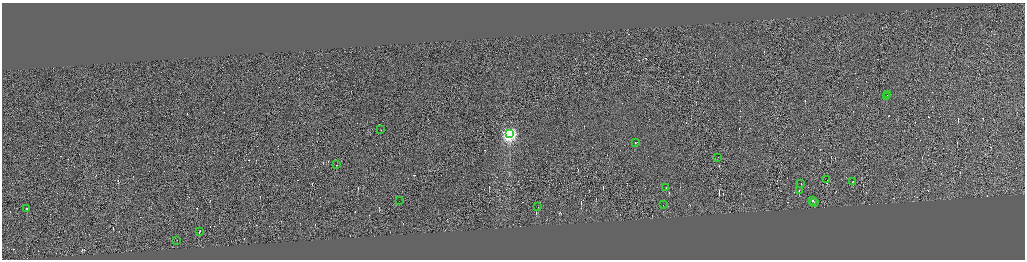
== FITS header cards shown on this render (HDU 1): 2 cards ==
NAXIS1  =                 4092
NAXIS2  =                 1030

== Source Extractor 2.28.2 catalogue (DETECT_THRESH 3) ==
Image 4092 x 1030 px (HDU 1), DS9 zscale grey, zoomed out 1/4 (1 PNG px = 4 x 4 image px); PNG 1027 x 262 px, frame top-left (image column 4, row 1030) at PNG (2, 3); each listed source drawn as its Kron ellipse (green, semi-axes under 4 px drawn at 4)
Background -0.0661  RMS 4.2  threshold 12.7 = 3 sigma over >= 5 px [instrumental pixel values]
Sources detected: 345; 325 cannot appear on this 1/4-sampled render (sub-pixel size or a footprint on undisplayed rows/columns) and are neither listed nor drawn; the other 20 listed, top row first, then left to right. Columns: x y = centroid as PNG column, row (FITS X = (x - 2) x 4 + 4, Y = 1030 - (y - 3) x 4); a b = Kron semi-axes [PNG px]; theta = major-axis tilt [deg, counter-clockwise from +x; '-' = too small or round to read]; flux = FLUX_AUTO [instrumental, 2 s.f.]
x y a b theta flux
887 95 2 1 - 23000
887 97 3 1 - 29000
380 130 2 1 - 9600
509 134 4 4 - 630000
636 143 4 1 - 110000
718 158 2 1 - 15000
336 165 2 1 - 16000
827 180 2 1 - 9000
852 182 2 1 - 19000
800 184 2 1 - 11000
665 188 3 1 - 84000
799 191 2 1 - 120000
399 201 2 1 - 1200
812 201 2 1 - 13000
814 203 2 1 - 26000
663 205 2 1 - 21000
538 207 2 1 - 12000
26 209 2 1 - 25000
199 232 4 1 - 27000
176 241 2 1 - 24000
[325 sub-pixel or undisplayed-footprint detections neither listed nor drawn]